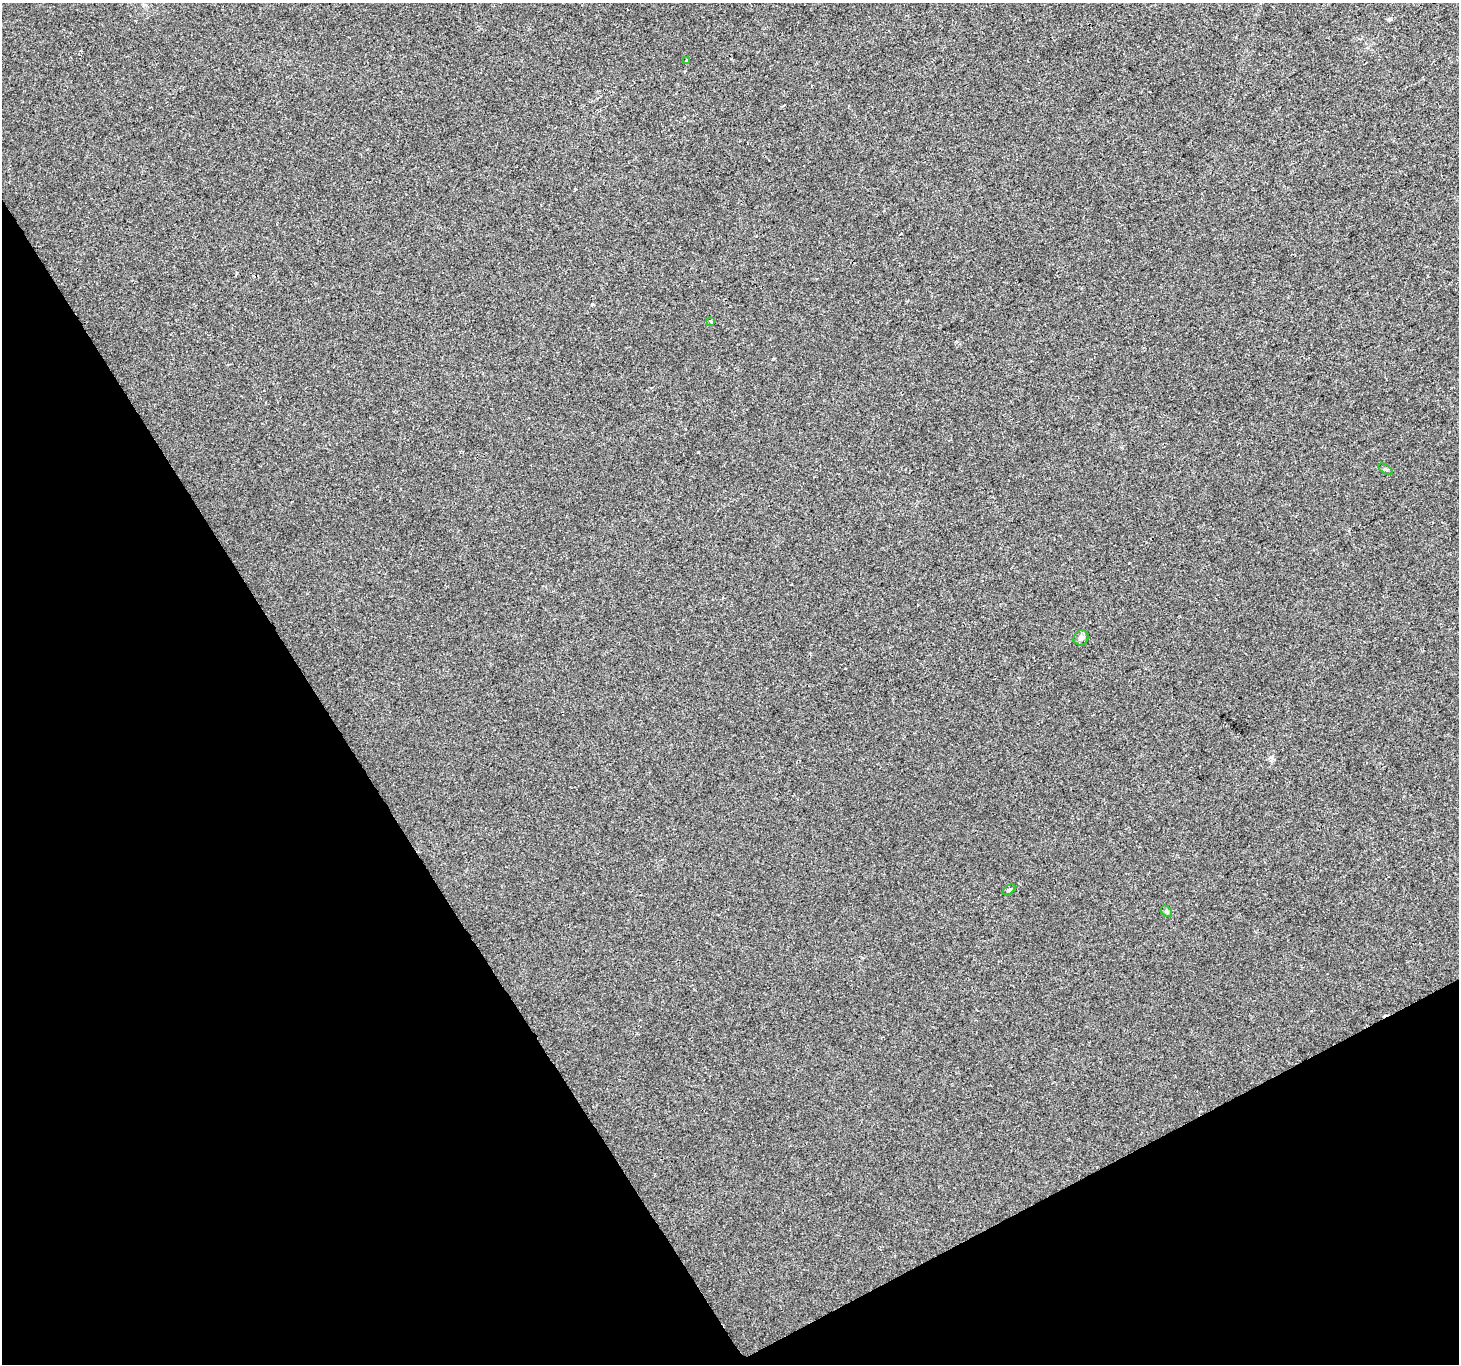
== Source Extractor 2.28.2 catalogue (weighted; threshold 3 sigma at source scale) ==
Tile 14 of 4 x 4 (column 2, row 4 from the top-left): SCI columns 1460-2916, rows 170-1531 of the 5830 x 5725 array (HDU 1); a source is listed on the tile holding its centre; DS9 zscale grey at full resolution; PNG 1461 x 1366 px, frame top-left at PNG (2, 3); each listed source drawn as its Kron ellipse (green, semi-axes under 4 px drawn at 4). Shown black and unused: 29% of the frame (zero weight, under 2 of 3 exposures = <1% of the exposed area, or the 3 px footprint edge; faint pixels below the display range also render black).
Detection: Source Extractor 2.28.2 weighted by HDU 2 'WHT'; one run over the whole footprint, this tile lists its part. Background 0.00705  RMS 0.0048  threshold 0.0216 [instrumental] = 3 sigma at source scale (4.5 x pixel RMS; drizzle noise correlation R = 1.50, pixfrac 1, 0.0396/0.0396 arcsec/px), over >= 5 px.
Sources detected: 6; all 6 listed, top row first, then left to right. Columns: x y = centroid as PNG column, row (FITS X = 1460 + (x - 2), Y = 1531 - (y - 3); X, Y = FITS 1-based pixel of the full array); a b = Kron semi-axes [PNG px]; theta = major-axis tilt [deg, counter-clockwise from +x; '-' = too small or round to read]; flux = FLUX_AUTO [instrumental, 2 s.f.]
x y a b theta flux
686 61 3 3 - 2.2
710 321 3 3 - 1.5
1386 469 8 3 -31 0.7
1081 638 8 7 - 1.8
1009 890 7 3 36 0.64
1166 911 6 5 - 0.81